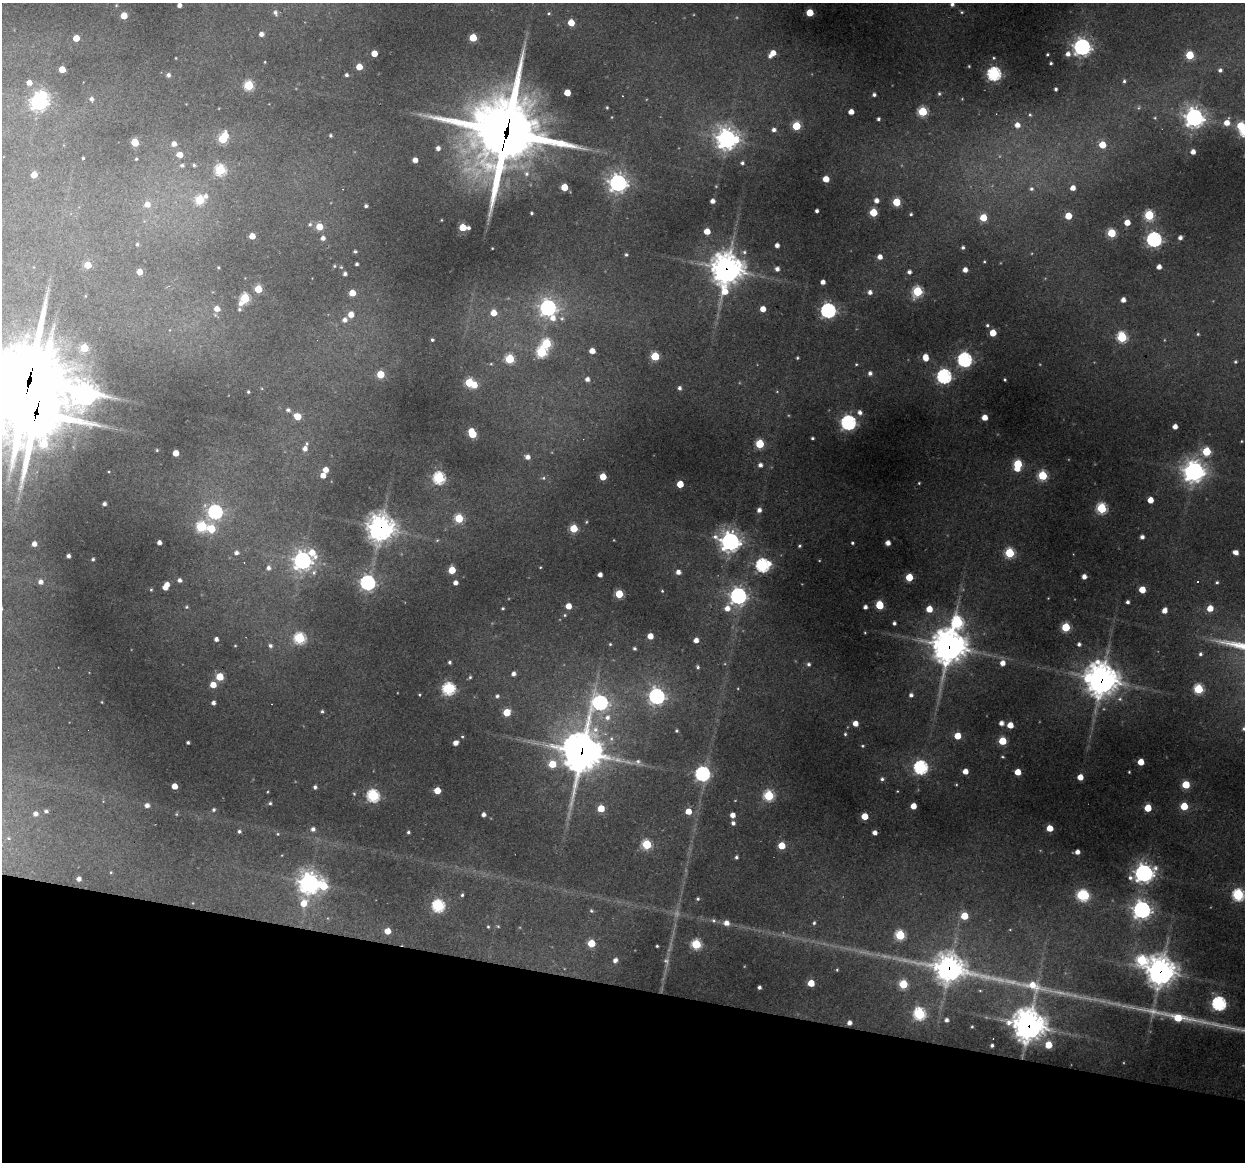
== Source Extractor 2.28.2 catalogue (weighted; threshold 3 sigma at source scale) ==
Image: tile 15 of 4 x 4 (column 3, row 4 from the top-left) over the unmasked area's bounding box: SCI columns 2489-3731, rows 117-1276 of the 4975 x 4996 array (HDU 1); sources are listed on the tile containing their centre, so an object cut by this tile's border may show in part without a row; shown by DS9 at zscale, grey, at full resolution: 1 PNG px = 1 image px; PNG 1247 x 1164 px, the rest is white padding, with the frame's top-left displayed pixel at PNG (2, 3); no overlay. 15% of this frame is shown black and not used: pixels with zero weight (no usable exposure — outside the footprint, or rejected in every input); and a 3 px margin inside the footprint's outer edge (the drizzle kernel's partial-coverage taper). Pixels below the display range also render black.
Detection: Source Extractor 2.28.2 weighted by HDU 2 'WHT'; one run over the whole footprint, this tile lists its part. Background 0.342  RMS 0.014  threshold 0.0634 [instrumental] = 3 sigma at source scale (4.5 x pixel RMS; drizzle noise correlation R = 1.50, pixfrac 1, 0.05/0.05 arcsec/px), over >= 5 px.
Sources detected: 410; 18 too faint to see at this stretch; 1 inside a brighter object's white glare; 4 cosmic-ray / hot-pixel residue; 1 long thin detection or spike segment (spike, bleed or trail) — not listed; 2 inside a brighter listed object's ellipse — not listed separately; the other 384 listed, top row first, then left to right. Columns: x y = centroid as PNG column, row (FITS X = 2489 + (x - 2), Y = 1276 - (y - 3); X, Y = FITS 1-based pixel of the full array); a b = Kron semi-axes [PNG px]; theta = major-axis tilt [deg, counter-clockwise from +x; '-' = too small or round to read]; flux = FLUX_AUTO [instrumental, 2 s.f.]
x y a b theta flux
952 4 5 5 - 6.1
116 5 6 4 68 2.2
179 5 4 4 - 7.7
962 12 5 4 - 2.7
275 13 8 6 -67 7
549 13 5 5 - 2.4
810 13 5 5 - 52
124 16 5 5 - 35
571 23 5 5 - 35
261 34 5 4 - 9.1
473 37 5 5 - 54
76 38 5 5 - 27
1082 47 7 7 - 650
374 53 4 4 - 27
772 53 8 5 45 23
1047 54 3 3 - 2.1
1068 54 6 6 - 9.4
1190 55 5 5 - 70
176 58 3 3 - 1.3
994 58 4 4 - 1.9
265 62 3 3 - 1.2
1051 63 3 3 - 2.7
969 66 3 3 - 1.5
359 67 5 5 - 26
62 69 5 4 - 32
1220 70 5 4 - 4.7
994 74 6 6 - 350
168 75 5 5 - 5.7
346 75 5 4 - 3.8
1124 81 5 4 - 3.3
29 83 5 5 - 12
249 85 5 5 - 110
1056 89 4 3 - 3.7
567 92 5 4 - 34
939 94 5 4 - 2.7
874 95 4 4 - 4.6
91 99 6 5 - 5.5
962 99 3 3 - 1.1
39 101 7 6 - 750
607 108 3 3 - 1.9
922 111 5 5 - 110
851 112 4 4 - 16
1194 117 8 7 - 880
1155 118 5 4 - 1.9
878 119 4 3 - 3.5
1227 123 6 5 - 18
1017 125 6 6 - 14
796 126 5 5 - 74
1241 126 6 5 - 41
774 130 5 5 - 6.4
506 133 37 26 76 13000
331 135 4 4 - 2.9
223 138 8 5 58 98
727 139 9 8 - 1100
135 142 5 5 - 49
174 144 6 5 - 11
1102 145 5 5 - 39
438 148 5 4 - 7.7
1193 152 4 4 - 11
180 154 6 6 - 17
83 158 3 3 - 1.7
136 159 3 3 - 2
415 160 4 4 - 13
742 163 6 5 - 3.7
182 165 6 5 - 5.2
194 165 6 6 - 3.8
220 170 6 6 - 140
526 174 9 9 - 11
34 175 5 4 - 28
826 179 5 5 - 25
618 183 7 7 - 880
564 187 5 5 - 46
1073 188 5 5 - 14
1031 189 6 6 - 4.4
206 196 8 7 - 7.6
200 200 6 5 - 92
712 201 4 4 - 9.2
876 201 5 5 - 9.8
896 202 5 5 - 56
147 204 7 7 - 14
366 206 4 3 - 3.5
817 211 4 3 - 4.6
873 212 5 5 - 68
531 213 3 3 - 2.7
911 214 4 3 - 2.5
1149 215 5 5 - 130
1068 216 5 5 - 36
983 217 5 5 - 44
441 220 3 2 - 1.2
1127 222 5 4 - 21
310 224 6 5 - 3.5
319 226 5 5 - 32
463 227 5 5 - 46
468 228 3 3 - 4.6
707 231 5 5 - 28
1111 233 5 5 - 82
252 236 4 4 - 21
323 238 5 5 - 6.9
1180 238 4 4 - 6.8
1154 239 6 6 - 480
137 244 4 3 - 2.6
777 245 4 4 - 9
492 248 3 2 - 1.1
963 248 4 3 - 3.6
355 251 4 3 - 2.7
744 252 7 7 - 4.6
626 255 4 4 - 2.8
880 257 5 5 - 12
984 262 3 2 - 1.7
357 264 4 3 - 3.3
88 265 5 5 - 38
334 266 5 4 - 1.9
341 267 4 4 - 1.7
1159 267 4 4 - 11
218 268 3 3 - 1.9
727 269 14 11 86 2300
777 269 5 4 - 7.7
965 270 4 4 - 11
139 272 5 4 - 20
909 272 5 4 - 5.8
345 274 4 4 - 5.4
823 282 4 4 - 10
258 289 5 5 - 52
917 291 6 5 - 130
870 292 5 5 - 7.5
352 293 5 5 - 26
245 298 7 5 55 120
1123 300 4 4 - 10
548 308 7 7 - 630
217 309 6 5 - 17
239 309 5 5 - 2.9
763 309 4 4 - 18
828 310 6 6 - 500
494 313 5 5 - 26
351 314 5 4 - 18
553 318 8 7 - 15
562 318 8 8 - 5.8
345 320 6 6 - 7.5
987 325 5 5 - 2.8
993 333 5 5 - 34
1198 334 4 4 - 2.1
1122 337 6 5 - 140
432 340 3 3 - 3.2
546 343 6 6 - 110
84 348 5 5 - 71
592 351 4 4 - 19
542 352 6 6 - 130
655 356 5 5 - 84
925 357 6 4 -80 24
797 358 3 3 - 2
510 359 5 5 - 91
964 359 6 6 - 400
1235 362 4 4 - 2.1
491 364 5 4 - 1.8
856 364 4 3 - 1.8
870 373 5 5 - 5.6
380 374 5 5 - 52
944 376 6 6 - 440
587 379 5 4 - 7.7
1005 379 3 3 - 2
29 380 43 25 70 14000
469 382 5 5 - 74
474 385 5 5 - 25
679 388 5 4 - 4.8
777 391 5 3 - 1.3
248 392 4 3 - 2.3
85 393 18 15 -72 1200
288 410 6 5 - 4.5
860 412 6 6 - 7.5
297 416 5 5 - 36
985 417 4 4 - 20
848 422 6 6 - 480
1175 426 4 4 - 11
472 433 7 5 -66 77
812 438 3 3 - 2.6
1241 441 4 3 - 1.5
760 444 5 5 - 90
305 448 7 6 - 9.8
157 450 3 3 - 1.5
1206 451 5 5 - 83
176 453 4 4 - 23
527 457 5 5 - 9.5
760 465 5 4 - 6.5
1018 465 8 5 82 99
325 470 5 4 - 15
1194 471 9 8 - 1200
323 475 4 4 - 16
1042 475 5 5 - 110
603 477 5 5 - 36
439 478 6 6 - 220
543 478 6 5 - 3.4
919 483 3 3 - 1.5
680 484 5 4 - 34
1150 500 5 4 - 21
104 504 4 4 - 5.3
1101 508 6 6 - 140
759 510 5 4 - 7.8
215 512 7 6 - 330
459 518 5 5 - 74
586 522 4 4 - 1.7
202 526 6 6 - 140
380 528 10 10 - 1600
574 528 5 5 - 61
211 529 6 5 - 51
1142 537 4 4 - 6.7
437 540 5 4 - 2
730 541 9 8 - 980
159 542 4 4 - 8.5
852 543 3 3 - 2.3
888 543 4 4 - 11
34 544 4 4 - 11
799 546 4 4 - 2.7
1235 552 5 4 - 11
236 553 5 5 - 5.6
312 553 14 8 -49 32
1009 553 5 5 - 110
68 556 4 4 - 5.4
93 559 3 3 - 2.9
302 560 8 8 - 700
763 565 7 6 - 330
540 567 3 3 - 1.3
268 568 7 6 - 6.7
452 570 5 5 - 44
314 572 10 7 64 6.8
678 572 5 4 - 10
600 575 4 4 - 9
909 577 5 5 - 51
1084 577 4 4 - 10
180 580 4 4 - 6.2
40 582 6 5 - 8.4
368 582 7 6 - 420
1198 582 3 3 - 1.4
1217 582 4 4 - 2.7
455 583 4 4 - 9.1
166 586 8 4 60 22
151 589 4 3 - 1.7
1142 589 5 5 - 33
662 591 4 4 - 1.8
619 594 5 5 - 65
738 596 7 7 - 700
1048 598 3 3 - 0.97
1128 602 4 3 - 4.8
879 605 5 5 - 64
568 606 5 4 - 22
187 607 5 5 - 2.5
865 607 4 4 - 6.4
503 608 3 3 - 2.3
727 608 8 6 52 14
1210 608 5 5 - 24
929 609 5 5 - 27
1164 610 5 4 - 13
565 615 5 4 - 2.1
957 622 8 7 - 210
894 623 4 4 - 4
1066 627 5 5 - 88
650 636 5 4 - 20
300 638 6 6 - 170
216 639 4 4 - 7
696 640 4 4 - 12
610 644 4 4 - 2.1
1079 644 4 4 - 4.9
270 646 6 5 - 4.4
949 646 13 12 - 2900
634 648 4 4 - 3.4
1200 654 5 5 - 3.5
450 662 4 3 - 3.6
1002 663 6 5 - 14
808 664 6 6 - 4.6
698 667 5 4 - 3.3
513 674 5 4 - 7.2
220 677 5 5 - 50
470 677 5 4 - 2.7
1101 680 12 12 - 2800
213 685 5 5 - 23
449 688 6 6 - 240
1198 689 6 5 - 110
419 695 3 3 - 1.4
911 695 5 5 - 5.3
497 696 6 6 - 4.1
657 696 7 7 - 580
102 702 3 3 - 1.3
600 702 8 8 - 440
213 703 4 4 - 6.3
322 711 4 4 - 3
507 712 5 5 - 45
607 717 10 9 - 14
855 723 4 4 - 16
1001 723 4 4 - 9.1
1010 725 5 5 - 25
1244 729 5 4 - 3.3
676 731 4 4 - 2.4
845 734 5 3 - 2.4
462 736 5 4 - 2
957 736 5 5 - 33
1002 741 5 5 - 55
188 742 3 3 - 2.9
455 743 5 4 - 11
862 746 4 3 - 1.9
582 752 17 15 79 4800
1002 757 4 3 - 1.8
1141 762 5 5 - 28
552 764 5 5 - 46
921 767 6 6 - 350
965 771 4 4 - 17
1018 772 5 5 - 26
1129 772 3 3 - 1.5
702 774 6 6 - 410
1080 777 5 4 - 19
882 779 5 5 - 4
1186 784 5 5 - 59
174 786 4 4 - 22
315 787 4 4 - 4.5
437 790 5 5 - 35
897 791 3 3 - 1.2
354 794 5 4 - 2
373 795 6 6 - 230
769 796 6 5 - 130
270 803 4 4 - 2.9
147 805 5 4 - 7.8
913 806 5 4 - 21
1184 806 5 5 - 54
601 808 5 5 - 40
1148 808 5 5 - 46
214 810 5 4 - 3.1
46 811 4 4 - 3.5
688 811 5 5 - 25
35 814 5 5 - 7.8
483 814 4 4 - 6.9
732 815 4 4 - 13
865 816 5 5 - 38
733 823 4 4 - 5.7
1050 828 5 4 - 31
313 829 5 5 - 6.3
239 831 4 4 - 3.6
408 832 4 4 - 2.7
875 833 4 4 - 9.1
278 834 5 4 - 1.9
8 838 6 5 - 2.6
647 844 5 5 - 110
781 846 5 5 - 40
1077 852 5 4 - 10
736 857 5 4 - 3.5
111 872 4 4 - 1.7
1144 873 9 8 - 810
79 879 4 4 - 7.5
309 883 8 8 - 1200
323 886 7 6 - 58
462 895 4 4 - 2.7
1083 895 8 6 -8 200
1238 895 6 6 - 220
698 899 5 4 - 2.5
304 903 13 8 74 29
438 906 6 6 - 230
1142 910 8 8 - 760
591 911 5 4 - 2.6
964 916 5 5 - 42
713 920 7 6 - 3.9
726 923 7 6 - 12
814 923 6 5 - 2.9
498 926 5 4 - 1.9
488 927 4 3 - 1.9
1010 930 4 3 - 1.2
387 931 5 5 - 25
900 935 5 5 - 110
591 943 5 5 - 55
696 944 5 5 - 130
657 946 3 3 - 2.1
615 960 6 5 - 7.6
1142 960 8 7 - 150
666 961 14 8 -86 9
949 968 22 11 -12 1600
837 970 4 3 - 1.9
1161 971 12 11 - 1900
811 983 5 5 - 36
903 984 5 5 - 73
759 987 4 4 - 4.3
1219 1003 6 6 - 380
919 1014 6 6 - 210
946 1020 4 4 - 6.2
849 1023 4 4 - 8.5
972 1026 3 3 - 1.6
1028 1026 22 16 63 2300
992 1045 3 3 - 3.6
1048 1045 5 5 - 42
Overlapping masked pixels (flux is a lower limit): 10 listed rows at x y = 506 133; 727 269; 29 380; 380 528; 949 646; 1101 680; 582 752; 949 968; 1161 971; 1028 1026
Isophote crosses this tile's border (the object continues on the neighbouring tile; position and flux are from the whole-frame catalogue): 5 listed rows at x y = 952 4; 179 5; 29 380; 1244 729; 1238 895